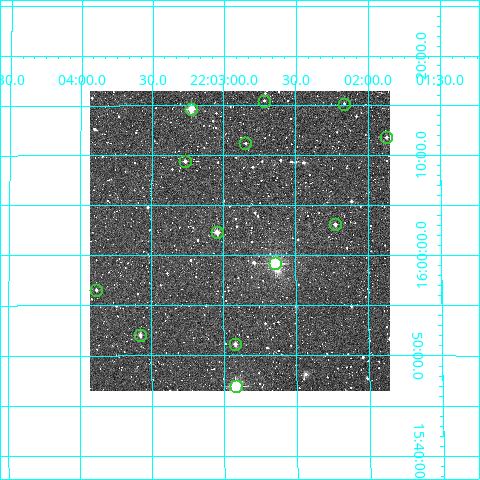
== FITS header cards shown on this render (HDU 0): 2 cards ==
NAXIS1  =                  300
NAXIS2  =                  300

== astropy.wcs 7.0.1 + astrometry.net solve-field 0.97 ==
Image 300 x 300 px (HDU 0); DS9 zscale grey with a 90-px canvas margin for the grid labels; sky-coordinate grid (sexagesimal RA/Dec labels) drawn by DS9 from the SOLVED WCS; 13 Tycho-2 reference stars matched to detected sources circled (green)
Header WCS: RA---TAN/DEC--TAN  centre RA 22:02:53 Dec +16:02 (330.72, +16.03 deg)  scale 6 arcsec/px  FOV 30.0' x 30.0'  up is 0 deg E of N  parity normal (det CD < 0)
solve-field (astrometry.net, Tycho-2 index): VERIFIED the header's WCS against the Tycho-2 star catalogue (13 matches, 0 conflicts) and refined it, rather than solving blind
Solved WCS: RA---TAN-SIP/DEC--TAN-SIP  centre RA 22:02:53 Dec +16:01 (330.72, +16.02 deg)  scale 6 arcsec/px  FOV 30.0' x 30.0'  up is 0 deg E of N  parity normal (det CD < 0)
The solver's refit moves the header's centre by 2.8 arcsec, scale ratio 0.9999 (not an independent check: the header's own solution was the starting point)
Tycho-2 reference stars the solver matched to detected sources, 13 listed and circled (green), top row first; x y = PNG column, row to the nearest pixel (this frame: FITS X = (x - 90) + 1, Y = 300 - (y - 91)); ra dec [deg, ICRS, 3 dp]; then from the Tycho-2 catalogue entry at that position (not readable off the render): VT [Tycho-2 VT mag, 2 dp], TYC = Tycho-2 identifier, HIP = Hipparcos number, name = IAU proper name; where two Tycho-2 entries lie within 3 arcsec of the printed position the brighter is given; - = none
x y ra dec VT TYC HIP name
264 101 330.679 +16.258 12.27 1680-528-1 - -
344 104 330.540 +16.253 11.78 1680-483-1 - -
191 109 330.807 +16.245 8.82 1680-510-1 - -
386 137 330.467 +16.197 11.51 1680-686-1 - -
245 143 330.712 +16.187 12.00 1680-718-1 - -
185 161 330.816 +16.156 10.81 1680-822-1 - -
335 224 330.557 +16.052 10.71 1680-909-1 - -
217 232 330.760 +16.038 9.95 1680-829-1 - -
275 263 330.660 +15.986 6.68 1680-609-1 108814 -
96 290 330.971 +15.943 11.81 1680-37-1 - -
140 335 330.895 +15.868 10.54 1680-375-1 - -
235 344 330.730 +15.853 10.93 1680-427-1 - -
236 386 330.729 +15.782 7.30 1680-33-1 108842 -